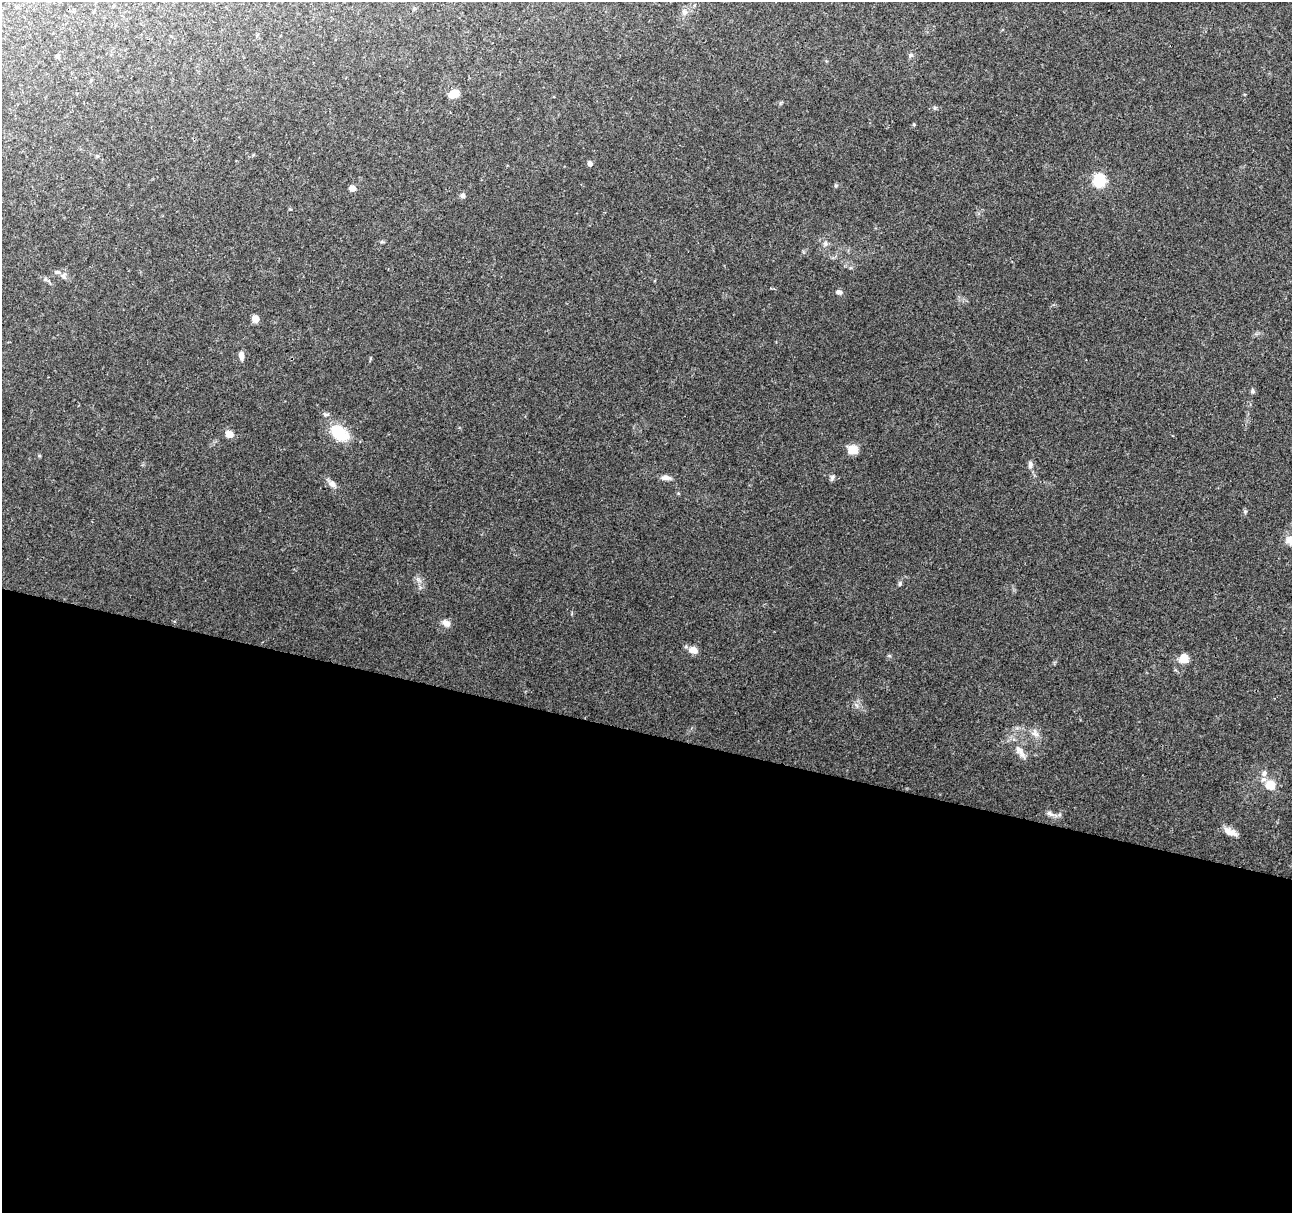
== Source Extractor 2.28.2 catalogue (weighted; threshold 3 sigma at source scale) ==
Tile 14 of 4 x 4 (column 2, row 4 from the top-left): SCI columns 1291-2580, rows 215-1425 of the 5161 x 5336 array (HDU 1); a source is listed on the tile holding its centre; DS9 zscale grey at full resolution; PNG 1294 x 1215 px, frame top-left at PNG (2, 2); no overlay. Shown black and unused: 40% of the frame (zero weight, under 2 of 3 exposures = <1% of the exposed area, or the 3 px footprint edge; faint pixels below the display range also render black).
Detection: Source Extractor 2.28.2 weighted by HDU 2 'WHT'; one run over the whole footprint, this tile lists its part. Background 0.0679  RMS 0.007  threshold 0.0317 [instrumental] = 3 sigma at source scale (4.5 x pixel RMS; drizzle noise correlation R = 1.50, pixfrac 1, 0.0396/0.0396 arcsec/px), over >= 5 px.
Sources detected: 42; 3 inside a brighter listed object's ellipse — not listed separately; the other 39 listed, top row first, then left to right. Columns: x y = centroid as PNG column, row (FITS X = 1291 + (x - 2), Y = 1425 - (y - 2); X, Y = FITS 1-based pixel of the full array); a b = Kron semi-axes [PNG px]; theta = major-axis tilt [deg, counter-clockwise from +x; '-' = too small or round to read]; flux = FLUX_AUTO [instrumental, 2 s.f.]
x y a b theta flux
684 12 7 5 -43 1.6
911 55 6 5 - 1.3
57 56 6 5 - 1.2
453 94 9 7 24 10
935 108 6 4 -71 0.94
914 124 4 4 - 0.82
97 156 5 5 - 0.92
590 164 5 4 - 3.4
1099 180 6 6 - 92
835 185 5 3 - 0.8
352 188 6 5 - 4.8
462 195 5 5 - 2.5
382 242 6 4 -18 0.86
825 243 8 6 71 1.8
57 272 8 5 -25 1.7
64 275 9 6 60 2.2
839 292 8 6 -8 2.3
255 319 7 6 - 4.9
241 356 11 6 -81 3.2
1252 391 6 5 - 1.5
339 433 24 16 -34 23
229 434 9 8 - 5.2
852 450 12 10 -8 6.8
1030 465 10 6 -87 2.7
832 477 7 6 - 1.9
666 478 12 6 -8 3.6
332 484 10 7 -25 3.9
1245 511 6 4 44 1
1291 539 18 15 63 11
418 580 7 4 -19 1.7
900 584 7 5 87 1.3
446 623 9 7 -29 4.7
693 650 8 7 - 7.1
1184 659 11 10 - 7.4
1035 734 11 7 -17 3.7
1019 750 15 10 -48 6.3
1270 785 13 13 - 9.1
1050 813 12 6 -35 2.8
1228 831 13 9 -52 5.1
Isophote crosses this tile's border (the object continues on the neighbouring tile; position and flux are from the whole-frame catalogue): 1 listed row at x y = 1291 539